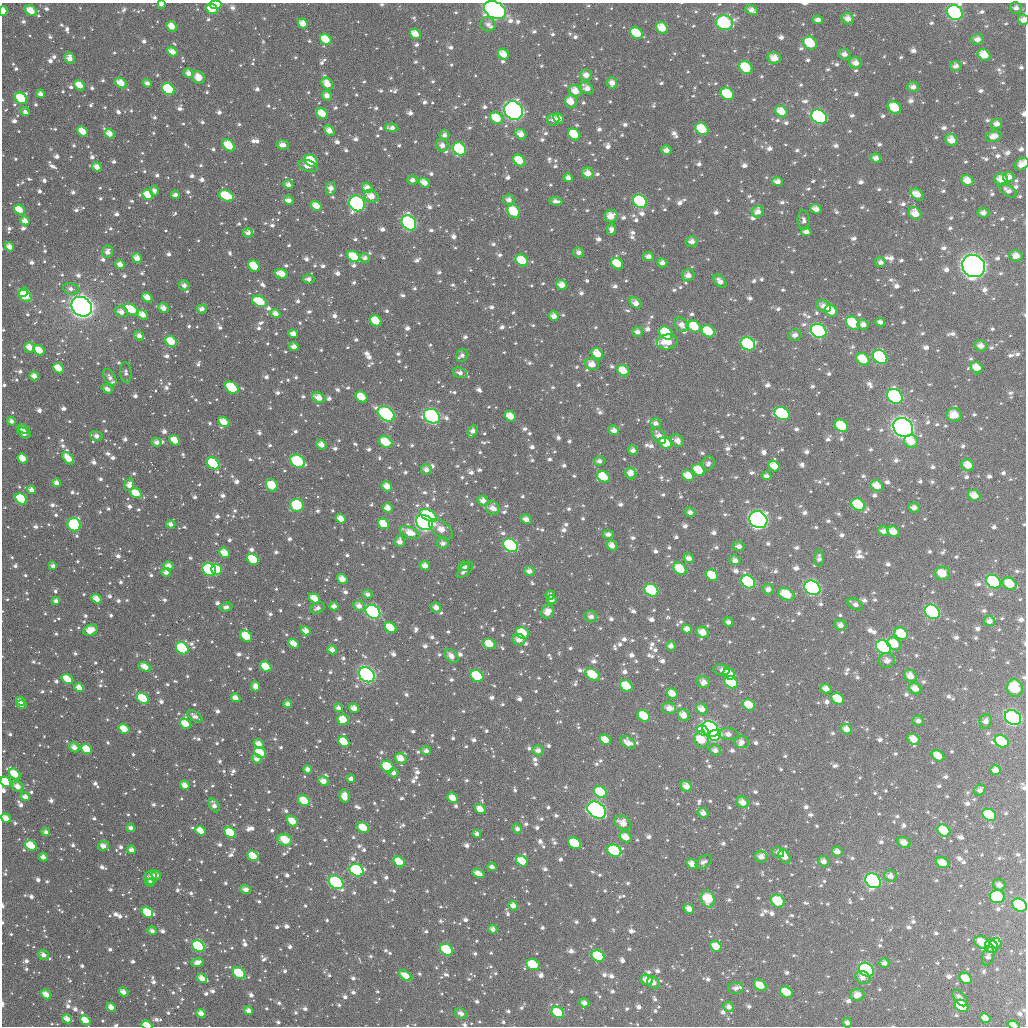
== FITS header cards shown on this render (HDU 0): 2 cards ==
NAXIS1  =                 1024
NAXIS2  =                 1024

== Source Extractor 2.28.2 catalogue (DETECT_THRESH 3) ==
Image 1024 x 1024 px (HDU 0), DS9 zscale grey, 1 PNG px = 1 image px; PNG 1028 x 1028 px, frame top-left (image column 1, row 1024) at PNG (2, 3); each listed source drawn as its Kron ellipse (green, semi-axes under 4 px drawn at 4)
Background 1270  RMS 45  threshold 135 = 3 sigma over >= 5 px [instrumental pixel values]
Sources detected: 1884; of the 1884, the 500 brightest by FLUX_AUTO listed and drawn (1384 fainter detections omitted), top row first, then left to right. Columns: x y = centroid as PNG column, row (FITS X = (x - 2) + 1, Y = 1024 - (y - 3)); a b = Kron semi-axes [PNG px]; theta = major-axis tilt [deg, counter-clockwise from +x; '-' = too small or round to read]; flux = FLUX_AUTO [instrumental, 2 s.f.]
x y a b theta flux
161 4 4 3 - 1.5e+04
216 4 6 3 0 1.4e+05
1016 8 6 5 - 1.5e+04
212 9 6 4 -23 7.5e+04
495 10 11 8 -27 1.2e+06
751 10 6 4 -24 1.9e+04
3 11 5 3 - 5.9e+04
31 11 6 4 -34 5.4e+04
955 12 8 7 - 1.1e+06
848 19 6 5 - 2.7e+04
818 20 5 4 - 1.8e+04
1023 20 5 5 - 2.2e+04
303 23 5 4 - 3.9e+04
724 23 8 7 - 3.5e+05
488 24 7 7 - 1.6e+04
172 26 5 4 - 4.5e+04
662 28 6 5 - 5.9e+04
636 33 7 5 -39 1.2e+05
415 34 6 4 -36 4.6e+04
326 39 6 5 - 9.3e+04
977 39 6 5 - 2.0e+04
810 43 7 6 - 1.2e+05
172 52 5 4 - 3.3e+04
504 54 6 5 - 4.6e+04
844 54 6 5 - 1.7e+04
984 55 7 5 -35 5.7e+04
70 58 6 5 - 2.7e+04
774 58 7 5 -14 3.9e+04
856 63 6 5 - 2.6e+04
956 66 6 5 - 1.6e+04
746 67 7 6 - 1.3e+05
188 73 5 5 - 2.2e+04
586 75 6 5 - 2.5e+04
199 78 7 6 - 4.3e+04
121 83 6 4 -30 5.0e+04
147 83 4 3 - 1.6e+04
612 83 5 5 - 2.6e+04
327 84 7 5 -52 4.1e+04
80 85 5 4 - 5.6e+04
913 87 6 5 - 1.8e+04
587 88 7 5 -40 2.6e+04
168 89 7 5 -41 3.3e+05
575 91 6 5 - 4.1e+04
40 94 4 4 - 1.9e+04
727 94 7 5 -37 1.6e+05
327 95 5 4 - 2.5e+04
21 98 6 5 - 1.4e+05
571 101 6 6 - 5.0e+04
894 108 7 5 -34 9.7e+04
513 110 10 8 -41 1.1e+06
25 112 5 4 - 1.4e+04
781 112 6 5 - 6.0e+04
322 114 6 5 - 6.4e+04
819 117 8 6 -33 7.9e+05
496 118 7 5 -38 9.9e+04
559 119 6 4 -44 3.4e+04
553 120 6 6 - 1.6e+04
996 124 6 5 - 1.9e+04
392 128 6 4 -6 1.9e+04
702 129 7 5 -35 1.0e+05
329 130 6 4 -41 3.3e+04
83 131 6 4 -40 6.6e+04
110 134 5 4 - 3.4e+04
521 134 6 4 -40 3.1e+04
574 134 6 5 - 1.0e+05
444 135 5 5 - 1.5e+04
994 136 8 5 15 3.1e+04
951 140 6 5 - 3.5e+04
229 145 7 5 -41 9.7e+04
283 145 6 4 -8 2.6e+04
442 145 6 6 - 2.0e+04
459 149 7 6 - 3.7e+05
666 150 5 4 - 2.1e+04
876 158 5 4 - 2.1e+04
519 160 7 5 -42 6.6e+04
311 161 7 5 -35 1.2e+05
1022 164 8 5 34 3.2e+04
308 166 10 5 -16 2.0e+04
97 167 5 4 - 2.9e+04
588 173 6 5 - 3.0e+04
1009 177 6 5 - 2.2e+04
568 178 4 4 - 2.0e+04
412 180 5 4 - 1.6e+04
967 180 6 5 - 4.6e+04
1001 180 7 6 - 4.4e+04
777 181 5 4 - 2.0e+04
424 183 6 4 -34 3.4e+04
288 185 5 4 - 1.9e+04
331 188 6 4 77 2.2e+04
367 188 5 5 - 3.0e+04
154 190 5 4 - 1.5e+04
1008 190 10 5 -34 1.6e+04
917 194 7 5 -41 3.0e+04
148 195 6 5 - 5.8e+04
175 195 4 4 - 1.9e+04
226 196 8 5 -21 1.5e+05
371 196 8 6 -29 4.2e+04
289 200 5 4 - 1.7e+04
509 200 6 5 - 1.9e+04
556 201 6 4 -4 1.6e+04
640 201 7 6 - 3.3e+05
357 203 8 7 - 5.0e+05
316 206 5 4 - 4.4e+04
816 209 6 4 -20 2.7e+04
19 210 6 4 -39 7.8e+04
514 211 7 6 - 1.1e+05
758 212 6 5 - 2.2e+04
915 213 7 6 - 4.2e+04
983 213 6 5 - 1.7e+04
611 216 7 6 - 4.2e+04
804 220 10 6 -85 1.4e+04
25 221 5 4 - 3.1e+04
409 223 8 6 -48 7.2e+05
611 229 6 4 76 2.0e+04
806 232 5 4 - 2.3e+04
248 233 5 4 - 1.8e+04
692 241 6 5 - 2.0e+04
9 247 5 4 - 3.3e+04
108 252 6 5 - 2.1e+04
579 252 5 5 - 1.5e+04
648 256 5 4 - 1.8e+04
1016 256 6 6 - 3.0e+04
354 257 7 5 -33 1.0e+05
137 258 5 4 - 2.9e+04
365 258 5 5 - 1.4e+04
522 260 7 5 -39 1.0e+05
880 262 5 5 - 1.4e+04
662 263 5 4 - 1.7e+04
120 264 5 4 - 2.5e+04
617 264 6 5 - 8.2e+04
254 266 6 5 - 7.9e+04
974 266 12 10 -37 2.1e+06
281 274 7 5 -17 4.6e+04
688 275 6 6 - 2.5e+04
308 279 6 4 1 1.5e+04
720 281 8 5 -47 2.0e+04
184 285 5 5 - 1.6e+04
562 285 5 4 - 3.5e+04
71 289 8 5 -11 1.8e+04
23 292 5 4 - 6.0e+04
25 296 7 5 -40 1.1e+05
147 297 6 4 -36 3.7e+04
260 301 7 5 -27 1.1e+05
636 303 6 4 -41 2.4e+04
824 306 8 5 -25 2.4e+04
82 307 11 9 -40 2.8e+06
163 308 6 4 -42 2.5e+04
131 309 8 4 -36 1.3e+05
202 309 5 4 - 1.8e+04
831 311 7 5 -35 6.0e+04
121 312 7 5 -24 2.6e+04
275 314 5 4 - 2.6e+04
142 315 6 4 -35 3.8e+04
554 316 5 4 - 2.4e+04
376 321 6 5 - 8.6e+04
880 322 5 4 - 1.5e+04
853 323 7 6 - 1.7e+05
681 325 8 6 -48 2.1e+04
863 325 5 5 - 2.0e+04
694 326 7 5 -34 9.4e+04
708 331 7 5 -35 1.1e+05
819 331 8 6 -33 5.7e+05
637 332 5 5 - 1.7e+04
666 333 7 6 - 2.5e+05
293 334 5 4 - 2.9e+04
795 335 7 5 17 1.8e+04
139 336 5 4 - 1.9e+04
171 341 6 5 - 7.9e+04
667 342 10 7 9 6.4e+04
748 344 7 6 - 6.3e+05
981 346 6 5 - 2.5e+04
294 347 5 4 - 2.3e+04
30 348 5 5 - 4.0e+04
39 350 6 4 -37 6.6e+04
597 354 6 5 - 4.7e+04
462 355 6 6 - 1.4e+04
880 357 8 6 -42 5.3e+05
863 359 7 5 -37 7.8e+04
592 364 7 6 - 3.3e+04
58 368 6 4 -41 6.5e+04
977 368 6 5 - 4.7e+04
623 371 6 5 - 5.5e+04
126 373 10 5 -85 1.4e+04
460 373 7 5 -19 1.6e+04
34 376 4 4 - 2.5e+04
110 377 9 5 -56 1.6e+04
232 388 7 5 -40 1.8e+05
107 389 6 4 -34 1.7e+04
895 396 8 6 -41 6.7e+05
361 397 6 5 - 9.4e+04
319 398 7 5 -24 4.1e+04
386 414 9 6 -35 4.1e+05
782 414 8 6 -26 4.1e+05
954 415 8 6 -1 5.2e+04
432 416 8 7 - 4.9e+05
510 416 6 5 - 5.4e+04
11 421 4 4 - 1.6e+04
224 422 6 5 - 5.0e+04
656 423 5 5 - 1.5e+04
841 426 7 6 - 1.4e+05
903 427 10 9 - 1.9e+06
24 429 7 4 -25 2.1e+04
614 430 5 5 - 2.1e+04
473 431 6 4 62 2.0e+04
24 433 7 4 -30 2.9e+04
96 436 6 4 -16 1.8e+04
659 436 9 6 -53 2.6e+04
175 440 6 4 -39 5.8e+04
677 441 7 5 -44 2.4e+04
911 441 7 6 - 5.3e+04
156 442 5 4 - 1.8e+04
386 442 7 5 -24 9.3e+04
666 443 7 5 -36 7.1e+04
321 445 5 4 - 2.8e+04
633 450 5 5 - 1.5e+04
23 458 5 4 - 5.7e+04
68 458 7 4 -50 5.4e+04
298 461 8 6 -30 2.2e+05
599 461 5 4 - 1.6e+04
213 463 7 5 -39 3.2e+05
708 463 7 6 - 1.5e+04
968 465 6 5 - 4.2e+04
774 466 6 5 - 4.2e+04
426 470 5 5 - 2.0e+04
699 470 7 5 -36 8.1e+04
631 473 6 5 - 2.7e+04
688 476 6 5 - 4.7e+04
766 476 5 4 - 1.4e+04
603 477 6 5 - 1.1e+05
57 483 4 4 - 2.0e+04
129 485 6 5 - 2.3e+04
272 485 6 5 - 1.0e+05
387 486 5 5 - 3.5e+04
877 486 6 5 - 4.5e+04
31 490 4 4 - 2.2e+04
136 493 6 4 -36 6.9e+04
974 495 6 5 - 3.9e+04
21 499 6 5 - 2.8e+05
483 501 5 5 - 2.4e+04
297 505 7 6 - 2.1e+05
858 505 7 5 -35 2.2e+05
388 508 5 4 - 3.4e+04
493 508 7 6 - 2.7e+04
914 508 6 5 - 1.7e+04
690 512 5 4 - 1.4e+04
429 515 9 5 -30 1.8e+05
341 519 5 4 - 3.5e+04
526 519 6 4 -31 2.4e+04
758 520 9 8 - 1.3e+06
425 522 9 7 -34 1.7e+06
171 524 4 4 - 1.6e+04
384 524 6 5 - 6.7e+04
74 525 6 6 - 3.7e+05
441 529 14 7 -35 3.4e+04
883 531 5 4 - 1.9e+04
893 532 6 5 - 4.0e+04
410 533 10 5 -24 4.8e+04
608 534 5 4 - 1.5e+04
400 542 5 5 - 2.2e+04
443 543 6 5 - 1.6e+04
511 545 8 6 -34 4.2e+05
612 545 5 4 - 2.8e+04
739 546 6 5 - 1.6e+04
224 553 6 4 -40 5.5e+04
689 558 5 4 - 1.9e+04
819 558 8 5 88 1.4e+04
253 559 6 5 - 2.0e+05
735 560 5 4 - 2.0e+04
53 566 4 3 - 1.5e+04
169 566 5 4 - 2.9e+04
425 566 5 4 - 2.4e+04
464 566 5 4 - 1.7e+04
216 569 5 5 - 2.1e+05
680 569 7 5 -43 9.2e+04
209 570 7 6 - 5.0e+05
465 570 10 5 45 1.8e+04
529 571 5 4 - 2.0e+04
166 572 4 4 - 1.6e+04
942 573 7 6 - 6.5e+04
712 575 7 5 -35 8.1e+04
342 579 5 4 - 3.6e+04
748 582 7 6 - 3.6e+05
993 582 8 6 -34 5.5e+05
1009 584 7 5 -30 7.2e+04
812 588 8 7 - 9.7e+05
768 589 6 5 - 1.7e+04
651 590 7 6 - 2.3e+05
367 594 5 4 - 1.5e+04
786 594 8 6 -25 9.2e+04
550 595 5 4 - 1.6e+04
315 598 6 4 -37 4.9e+04
97 599 5 4 - 4.7e+04
552 600 5 4 - 1.6e+04
56 601 4 4 - 1.4e+04
855 604 8 5 -31 1.7e+04
334 606 4 4 - 1.9e+04
359 606 6 5 - 2.5e+04
226 607 6 4 16 1.4e+04
436 607 5 5 - 2.1e+04
318 608 7 5 24 1.4e+04
373 612 8 6 -37 7.5e+05
548 612 7 6 - 3.7e+04
932 612 8 6 -34 4.8e+05
591 617 6 5 - 1.5e+04
989 621 6 5 - 1.8e+04
728 622 5 4 - 1.5e+04
840 625 6 5 - 2.2e+04
391 628 6 5 - 1.0e+05
687 629 5 4 - 2.4e+04
90 630 7 5 23 5.2e+04
306 631 5 4 - 3.0e+04
703 632 6 5 - 4.1e+04
523 633 7 5 -35 1.5e+05
901 634 7 6 - 1.2e+05
246 636 6 5 - 1.0e+05
519 640 6 5 - 2.6e+04
294 644 6 4 -32 4.6e+04
489 644 6 5 - 6.6e+04
894 644 7 5 -34 8.1e+04
671 646 5 4 - 1.8e+04
884 647 8 6 -33 7.3e+05
182 648 7 5 -45 3.0e+05
332 650 5 4 - 2.3e+04
451 656 8 5 -48 2.4e+04
887 660 8 7 - 2.2e+04
145 667 7 4 -24 3.9e+04
266 667 6 4 -39 9.2e+04
722 670 8 5 -9 1.5e+04
729 674 6 5 - 6.0e+04
367 675 8 7 - 1.2e+06
592 675 8 5 -32 1.4e+05
477 676 7 5 -38 1.9e+05
910 676 7 5 -34 3.1e+04
67 679 6 4 -32 7.2e+04
703 682 7 6 - 2.6e+04
731 682 7 5 -35 2.2e+05
255 686 5 4 - 2.7e+04
626 686 6 5 - 1.1e+05
79 688 5 4 - 3.5e+04
1015 688 9 7 -72 1.4e+05
826 689 5 4 - 2.4e+04
915 689 6 5 - 3.1e+04
672 694 6 5 - 4.1e+04
143 698 6 5 - 1.8e+05
236 698 5 4 - 2.6e+04
838 699 7 5 -34 1.0e+05
21 701 5 4 - 2.7e+04
21 704 5 4 - 2.8e+04
288 704 4 4 - 1.7e+04
749 705 6 5 - 6.7e+04
338 708 4 4 - 1.5e+04
354 708 5 4 - 2.7e+04
669 708 7 6 - 2.7e+04
702 709 6 5 - 3.0e+04
684 715 6 5 - 3.7e+04
195 716 8 4 -32 1.7e+04
644 716 6 5 - 1.1e+05
1013 718 8 7 - 1.0e+06
343 720 6 5 - 5.5e+04
918 721 5 5 - 1.4e+04
986 721 7 6 - 1.6e+04
185 724 6 4 -37 5.4e+04
124 729 6 4 -34 6.1e+04
710 729 9 7 -39 9.4e+05
846 729 6 5 - 2.8e+04
703 731 6 4 -32 6.3e+04
728 734 10 5 -5 2.0e+04
715 735 6 5 - 4.7e+05
914 739 6 5 - 4.4e+04
605 740 6 4 -39 4.6e+04
701 740 8 7 - 9.6e+04
1002 741 7 5 -31 1.5e+05
344 742 6 5 - 9.6e+04
628 742 9 5 -35 2.8e+04
742 742 7 6 - 2.1e+04
259 744 5 4 - 3.1e+04
74 747 5 5 - 2.6e+04
87 749 6 4 -37 8.0e+04
538 750 5 5 - 1.9e+04
715 750 6 5 - 1.8e+04
426 751 5 4 - 1.5e+04
260 753 6 5 - 1.3e+05
938 756 6 5 - 4.7e+04
401 758 6 5 - 3.6e+04
257 759 5 4 - 2.0e+04
388 767 7 5 -40 1.4e+05
308 769 4 4 - 1.9e+04
995 770 5 4 - 2.7e+04
393 773 5 5 - 1.6e+04
15 774 6 4 -42 9.1e+04
351 779 4 4 - 1.7e+04
323 781 5 4 - 2.8e+04
6 782 5 5 - 1.3e+05
185 785 5 4 - 3.1e+04
18 786 6 5 - 3.0e+04
686 786 6 5 - 3.2e+04
980 790 6 5 - 1.5e+04
600 792 7 5 -32 1.4e+05
345 796 7 5 -84 3.8e+04
25 797 5 4 - 2.3e+04
453 798 6 4 -39 3.3e+04
304 801 6 5 - 8.3e+04
743 802 6 5 - 3.1e+04
214 805 7 4 -63 2.0e+04
480 809 6 4 -37 3.9e+04
597 810 10 7 -35 7.2e+05
703 813 5 5 - 2.1e+04
989 815 7 5 -31 1.4e+05
6 818 5 4 - 3.9e+04
292 821 6 5 - 5.1e+04
623 823 9 6 -31 3.7e+04
131 828 4 3 - 1.4e+04
363 828 6 5 - 1.0e+05
517 829 5 4 - 1.4e+04
944 830 7 5 -34 1.1e+05
200 831 5 4 - 5.0e+04
46 832 4 3 - 1.4e+04
230 833 6 5 - 1.5e+05
477 834 4 4 - 1.5e+04
625 837 6 5 - 4.2e+04
285 840 7 5 -20 7.0e+04
574 843 7 5 -37 2.1e+05
904 843 7 5 -29 3.2e+04
31 845 6 4 -35 1.5e+05
103 846 6 4 19 2.6e+04
132 850 4 4 - 2.1e+04
614 851 7 6 - 3.0e+05
778 852 6 5 - 1.4e+04
837 852 5 5 - 2.2e+04
253 856 6 4 -36 9.5e+04
784 856 7 5 -60 3.4e+04
43 857 4 4 - 2.1e+04
761 857 6 5 - 2.1e+04
522 861 6 5 - 8.3e+04
824 861 5 5 - 1.9e+04
399 862 6 5 - 1.1e+05
704 862 9 6 35 1.5e+04
942 863 7 5 -23 4.4e+04
692 864 6 4 -37 3.3e+04
492 867 4 4 - 1.7e+04
357 870 7 6 - 6.7e+05
478 873 6 4 -23 2.9e+04
156 875 5 4 - 2.5e+04
890 876 6 5 - 2.2e+04
151 877 7 6 - 2.1e+04
873 881 8 7 - 1.3e+06
336 882 8 6 -38 4.6e+05
150 883 4 4 - 1.8e+04
999 885 6 5 - 2.1e+04
246 890 5 4 - 2.0e+04
997 897 8 6 -5 1.6e+05
708 899 8 6 -75 1.2e+05
778 901 7 6 - 1.4e+05
513 905 5 4 - 2.3e+04
1019 905 7 6 - 1.9e+05
689 909 5 4 - 3.2e+04
147 912 6 5 - 1.7e+05
493 929 4 4 - 1.8e+04
152 931 5 4 - 1.5e+04
982 942 8 5 -24 6.5e+04
996 943 5 5 - 1.6e+04
198 946 7 5 -37 4.3e+05
716 946 6 5 - 4.7e+04
991 946 7 6 - 5.1e+04
446 950 7 5 -34 1.8e+05
44 955 5 4 - 2.0e+04
598 956 7 5 -33 1.7e+05
988 956 9 6 73 1.5e+04
198 962 6 4 18 2.4e+04
884 963 5 4 - 1.5e+04
533 965 7 5 -17 1.9e+05
866 970 8 6 -35 4.0e+05
239 973 7 5 -39 1.5e+05
406 976 7 4 -32 4.6e+04
202 978 5 4 - 3.1e+04
863 978 8 6 -26 2.1e+04
966 978 6 5 - 5.4e+04
647 980 6 5 - 3.1e+04
653 982 7 5 -38 2.6e+04
760 985 6 5 - 5.5e+04
736 988 7 6 - 1.4e+04
123 992 5 4 - 2.6e+04
786 992 6 5 - 8.7e+04
46 994 5 4 - 4.1e+04
857 995 7 6 - 3.1e+04
960 998 10 5 -48 2.2e+04
584 1003 5 4 - 2.0e+04
961 1006 7 5 -32 2.2e+05
111 1007 5 4 - 2.9e+04
729 1007 5 5 - 1.6e+04
249 1011 4 4 - 2.3e+04
558 1012 7 5 -36 1.1e+05
201 1013 5 4 - 2.8e+04
461 1013 6 5 - 1.6e+04
985 1018 5 4 - 3.0e+04
67 1019 5 4 - 3.5e+04
85 1020 5 4 - 5.2e+04
847 1023 5 4 - 1.6e+04
147 1025 6 3 -20 8.2e+04
1013 1025 6 4 -18 3.0e+04
At the frame edge (FLAGS 8, measured only in part): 12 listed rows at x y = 161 4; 216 4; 495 10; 3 11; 955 12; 1023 20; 1022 164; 6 782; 6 818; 1019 905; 147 1025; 1013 1025
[1384 fainter detections neither listed nor drawn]

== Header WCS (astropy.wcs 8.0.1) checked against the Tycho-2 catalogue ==
Header WCS as astropy/WCSLIB reads it (applying the file's SIP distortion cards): RA---TAN-SIP/DEC--TAN-SIP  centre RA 01:18:34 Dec +34:44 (19.64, +34.73 deg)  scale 8.66 arcsec/px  FOV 147.8' x 147.8'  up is +179 deg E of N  parity flipped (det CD > 0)
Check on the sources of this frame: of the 60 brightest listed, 58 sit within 13.0 arcsec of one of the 180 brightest Tycho-2 stars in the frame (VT <= 11.45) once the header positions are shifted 5.14 arcsec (3.78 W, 3.49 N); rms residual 4.39 arcsec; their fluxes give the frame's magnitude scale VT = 23.34 - 2.5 log10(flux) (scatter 0.21 mag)
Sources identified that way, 286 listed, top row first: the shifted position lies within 13.0 arcsec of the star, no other Tycho-2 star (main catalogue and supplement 1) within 26.0 arcsec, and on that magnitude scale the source's flux lands within +1.5 / -3 mag of the star's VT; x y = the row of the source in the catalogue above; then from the Tycho-2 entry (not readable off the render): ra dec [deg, ICRS J2000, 3 dp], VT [Tycho-2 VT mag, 2 dp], TYC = Tycho-2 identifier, HIP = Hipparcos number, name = IAU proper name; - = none
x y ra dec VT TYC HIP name
216 4 20.533 +33.511 10.34 2296-493-1 6392 -
212 9 20.545 +33.525 10.92 2296-459-1 - -
495 10 19.726 +33.516 7.62 2295-784-1 6145 -
3 11 21.147 +33.536 11.31 2296-442-1 - -
31 11 21.065 +33.535 11.80 2296-445-1 - -
955 12 18.399 +33.491 8.58 2295-790-1 5725 -
724 23 19.063 +33.532 9.25 2295-801-1 - -
172 26 20.658 +33.569 12.14 2296-319-1 - -
662 28 19.242 +33.549 10.95 2295-812-1 - -
636 33 19.316 +33.563 10.84 2295-962-1 - -
415 34 19.955 +33.577 11.31 2295-963-1 - -
326 39 20.213 +33.594 11.23 2295-956-1 - -
977 39 18.332 +33.551 12.08 2295-970-1 - -
810 43 18.814 +33.575 10.33 2295-953-1 - -
504 54 19.699 +33.621 11.42 2295-908-1 - -
984 55 18.311 +33.590 11.61 2295-918-1 - -
774 58 18.915 +33.613 12.37 2295-898-1 - -
856 63 18.681 +33.618 11.97 2295-873-1 - -
746 67 18.998 +33.638 10.46 2295-851-1 - -
121 83 20.803 +33.707 11.22 2296-599-1 - -
612 83 19.383 +33.683 12.81 2295-859-1 - -
327 84 20.206 +33.702 11.90 2295-874-1 - -
80 85 20.923 +33.713 11.81 2296-592-1 - -
168 89 20.665 +33.720 9.73 2296-581-1 - -
575 91 19.488 +33.706 11.80 2295-894-1 - -
727 94 19.048 +33.703 10.50 2295-903-1 - -
21 98 21.091 +33.746 10.29 2296-564-1 - -
894 108 18.564 +33.724 10.75 2295-952-1 - -
513 110 19.665 +33.757 7.64 2299-101-1 6127 -
781 112 18.890 +33.742 11.33 2295-972-1 - -
322 114 20.220 +33.773 11.19 2299-97-1 - -
819 117 18.781 +33.752 8.71 2299-98-1 - -
392 128 20.017 +33.804 12.37 2299-78-1 - -
702 129 19.119 +33.789 10.84 2299-827-1 - -
329 130 20.199 +33.813 11.60 2299-71-1 - -
83 131 20.912 +33.824 11.80 2300-62-1 - -
110 134 20.835 +33.828 12.19 2300-69-1 - -
574 134 19.489 +33.811 11.29 2299-69-1 - -
951 140 18.397 +33.797 11.57 2299-60-1 - -
229 145 20.488 +33.853 10.62 2300-122-1 - -
459 149 19.820 +33.852 9.57 2299-11-1 - -
519 160 19.646 +33.876 11.25 2299-53-1 - -
311 161 20.249 +33.887 10.47 2299-55-1 - -
588 173 19.446 +33.902 12.03 2299-527-1 - -
1009 177 18.228 +33.880 11.92 2299-443-1 - -
967 180 18.347 +33.893 12.01 2299-785-1 - -
1001 180 18.248 +33.887 11.50 2299-673-1 - -
367 188 20.086 +33.949 11.66 2299-1280-1 - -
917 194 18.489 +33.931 11.57 2299-110-1 - -
148 195 20.722 +33.974 11.34 2300-647-1 - -
226 196 20.495 +33.974 10.73 2300-297-1 - -
371 196 20.072 +33.969 12.05 2299-1094-1 - -
640 201 19.292 +33.968 9.44 2299-813-1 - -
357 203 20.113 +33.988 8.65 2299-1116-1 - -
316 206 20.232 +33.995 11.61 2299-1162-1 - -
19 210 21.094 +34.014 11.17 2300-623-1 - -
514 211 19.659 +33.999 10.33 2299-794-1 - -
915 213 18.494 +33.977 11.68 2299-515-1 - -
611 216 19.378 +34.005 11.63 2299-246-1 - -
25 221 21.077 +34.040 11.98 2300-813-1 - -
409 223 19.962 +34.033 8.64 2299-1216-1 - -
9 247 21.122 +34.103 12.22 2300-565-1 - -
354 257 20.120 +34.116 11.13 2299-1232-1 - -
522 260 19.632 +34.116 10.67 2299-456-1 - -
617 264 19.355 +34.118 10.83 2299-615-1 - -
254 266 20.410 +34.143 10.90 2300-307-1 - -
974 266 18.317 +34.098 6.70 2299-988-1 5694 -
281 274 20.329 +34.160 11.37 2300-153-1 - -
688 275 19.148 +34.141 11.81 2299-971-1 - -
23 292 21.082 +34.211 11.78 2300-773-1 - -
260 301 20.392 +34.227 10.45 2300-771-1 - -
82 307 20.906 +34.246 6.37 2300-1644-1 6512 -
163 308 20.672 +34.247 12.23 2300-303-1 - -
131 309 20.764 +34.251 10.87 2300-809-1 - -
202 309 20.560 +34.247 11.98 2300-321-1 - -
121 312 20.795 +34.257 12.00 2300-497-1 - -
275 314 20.346 +34.255 11.87 2300-233-1 - -
142 315 20.733 +34.263 11.84 2300-287-1 - -
376 321 20.053 +34.269 10.83 2299-1240-1 - -
853 323 18.664 +34.245 10.48 2299-720-1 - -
694 326 19.126 +34.265 10.80 2299-1020-1 - -
708 331 19.084 +34.275 10.56 2299-1027-1 - -
819 331 18.764 +34.267 8.91 2299-1002-1 5852 -
666 333 19.207 +34.282 10.14 2299-1012-1 - -
171 341 20.649 +34.327 10.69 2300-1607-1 - -
667 342 19.200 +34.303 11.33 2299-1028-1 - -
748 344 18.967 +34.303 9.21 2299-422-1 - -
39 350 21.033 +34.351 11.07 2300-1573-1 - -
597 354 19.406 +34.337 11.55 2299-730-1 - -
880 357 18.582 +34.324 9.44 2299-682-1 - -
863 359 18.631 +34.331 11.27 2299-952-1 - -
592 364 19.420 +34.361 11.58 2299-867-1 - -
623 371 19.329 +34.376 11.80 2299-679-1 - -
34 376 21.047 +34.413 12.32 2300-1426-1 - -
232 388 20.469 +34.437 10.28 2300-1333-1 - -
895 396 18.534 +34.418 8.85 2299-386-1 - -
361 397 20.091 +34.453 10.85 2299-1072-1 - -
386 414 20.017 +34.493 8.90 2299-1264-1 - -
782 414 18.862 +34.468 9.49 2299-773-1 - -
954 415 18.359 +34.457 11.66 2299-719-1 - -
432 416 19.883 +34.496 8.75 2299-528-1 6204 -
510 416 19.655 +34.492 11.69 2299-881-1 - -
11 421 21.112 +34.522 12.51 2300-1334-1 - -
224 422 20.491 +34.519 11.16 2300-1286-1 - -
841 426 18.688 +34.493 10.36 2299-150-1 - -
903 427 18.506 +34.493 7.11 2299-584-1 5765 -
614 430 19.353 +34.519 11.76 2299-573-1 - -
473 431 19.764 +34.528 12.01 2299-961-1 - -
24 433 21.075 +34.550 12.35 2300-1071-1 - -
96 436 20.863 +34.556 12.07 2300-1118-1 - -
175 440 20.634 +34.564 11.46 2300-1223-1 - -
911 441 18.484 +34.524 11.18 2299-212-1 - -
386 442 20.018 +34.560 10.47 2299-1068-1 - -
666 443 19.199 +34.547 10.81 2299-531-1 - -
68 458 20.944 +34.611 11.49 2300-960-1 - -
298 461 20.275 +34.610 9.69 2300-1282-1 - -
213 463 20.521 +34.619 9.78 2300-1069-1 - -
968 465 18.315 +34.577 11.43 2299-678-1 - -
699 470 19.101 +34.610 10.88 2299-575-1 - -
631 473 19.300 +34.622 11.93 2299-372-1 - -
688 476 19.131 +34.624 11.58 2299-390-1 - -
603 477 19.378 +34.632 10.77 2299-767-1 - -
272 485 20.349 +34.670 10.88 2300-784-1 - -
387 486 20.012 +34.667 11.48 2299-1180-1 - -
877 486 18.579 +34.634 12.08 2299-771-1 - -
31 490 21.052 +34.687 12.40 2300-872-1 - -
136 493 20.746 +34.693 11.16 2300-1129-1 - -
974 495 18.294 +34.649 11.61 2299-112-1 - -
21 499 21.081 +34.710 10.30 2300-1636-1 - -
297 505 20.274 +34.716 10.20 2300-1061-1 - -
858 505 18.631 +34.682 9.96 2299-1007-1 - -
388 508 20.008 +34.719 11.41 2299-1248-1 - -
758 520 18.922 +34.726 7.74 2299-643-1 5891 -
425 522 19.898 +34.753 7.69 2299-376-1 6208 -
384 524 20.019 +34.757 10.97 2299-1278-1 - -
74 525 20.926 +34.771 9.54 2300-1131-1 - -
883 531 18.555 +34.742 11.75 2299-426-1 - -
893 532 18.526 +34.743 12.18 2299-1029-1 - -
443 543 19.845 +34.801 12.96 2299-650-1 - -
511 545 19.645 +34.803 9.10 2299-841-1 - -
224 553 20.484 +34.834 11.45 2300-1081-1 - -
689 558 19.123 +34.822 12.65 2299-497-1 - -
253 559 20.400 +34.848 10.72 2300-1258-1 - -
169 566 20.648 +34.867 11.75 2300-1063-1 - -
216 569 20.507 +34.873 10.53 2300-1032-1 - -
680 569 19.147 +34.849 10.50 2299-485-1 - -
209 570 20.528 +34.874 9.34 2300-556-1 - -
529 571 19.589 +34.863 11.92 2299-510-1 - -
942 573 18.378 +34.840 11.03 2299-365-1 - -
342 579 20.138 +34.892 11.66 2299-1213-1 - -
748 582 18.947 +34.875 9.49 2299-406-1 - -
993 582 18.228 +34.855 9.33 2299-494-1 - -
1009 584 18.180 +34.858 10.76 2299-638-1 - -
812 588 18.757 +34.885 8.27 2299-446-1 5849 -
651 590 19.229 +34.902 9.61 2299-758-1 - -
786 594 18.832 +34.902 10.62 2299-986-1 - -
315 598 20.217 +34.940 11.76 2299-1145-1 - -
97 599 20.858 +34.948 11.45 2300-1191-1 - -
373 612 20.045 +34.970 8.57 2299-1243-1 6249 -
932 612 18.403 +34.933 8.95 2299-713-1 - -
391 628 19.992 +35.007 10.87 2299-1287-1 - -
306 631 20.243 +35.018 12.24 2299-1123-1 - -
703 632 19.076 +35.000 12.26 2299-114-1 - -
523 633 19.605 +35.013 10.44 2299-354-1 - -
901 634 18.492 +34.988 10.42 2299-294-1 - -
246 636 20.417 +35.033 11.01 2300-342-1 - -
294 644 20.277 +35.049 11.96 2300-1192-1 - -
894 644 18.512 +35.013 10.77 2299-751-1 - -
884 647 18.543 +35.022 8.81 2299-302-1 5782 -
182 648 20.604 +35.065 9.86 2300-292-1 - -
332 650 20.164 +35.063 11.83 2299-1105-1 - -
451 656 19.813 +35.073 12.24 2299-373-1 - -
145 667 20.713 +35.110 11.89 2300-408-1 - -
266 667 20.357 +35.106 11.16 2300-1004-1 - -
367 675 20.059 +35.122 7.95 2299-1099-1 6255 -
592 675 19.396 +35.109 10.63 2299-342-1 - -
477 676 19.735 +35.119 10.20 2299-166-1 - -
67 679 20.942 +35.141 11.42 2300-1521-1 - -
703 682 19.070 +35.119 12.17 2299-717-1 - -
731 682 18.987 +35.118 9.85 2299-138-1 - -
626 686 19.295 +35.134 10.96 2299-752-1 - -
79 688 20.906 +35.162 12.40 2300-380-1 - -
1015 688 18.152 +35.111 10.57 2299-898-1 - -
143 698 20.718 +35.186 10.41 2300-446-1 - -
838 699 18.673 +35.149 10.97 2299-180-1 - -
21 704 21.077 +35.203 11.94 2300-1585-1 - -
288 704 20.291 +35.194 12.14 2300-913-1 - -
749 705 18.934 +35.171 11.04 2299-683-1 - -
684 715 19.125 +35.200 11.54 2299-232-1 - -
644 716 19.242 +35.205 10.78 2299-766-1 - -
1013 718 18.154 +35.181 8.24 2299-312-1 5652 -
343 720 20.128 +35.230 11.35 2299-1281-1 - -
185 724 20.592 +35.246 11.28 2300-1273-1 - -
124 729 20.772 +35.260 11.09 2300-876-1 - -
710 729 19.045 +35.231 8.37 2299-356-1 5923 -
703 731 19.068 +35.236 11.34 2299-378-1 - -
715 735 19.032 +35.246 9.11 2299-864-1 - -
914 739 18.445 +35.241 11.53 2299-577-1 - -
605 740 19.354 +35.264 11.57 2299-620-1 - -
701 740 19.071 +35.259 10.77 2299-585-1 - -
1002 741 18.187 +35.238 10.07 2299-1035-1 - -
344 742 20.124 +35.284 11.49 2299-1087-1 - -
74 747 20.919 +35.305 12.43 2300-390-1 - -
87 749 20.882 +35.310 10.95 2300-1328-1 - -
260 753 20.370 +35.313 10.55 2300-310-1 - -
938 756 18.372 +35.279 11.36 2299-942-1 - -
388 767 19.994 +35.341 10.47 2299-1153-1 - -
308 769 20.229 +35.350 12.86 2299-1261-1 - -
995 770 18.202 +35.308 11.69 2299-361-1 - -
15 774 21.094 +35.371 11.11 2300-1159-1 - -
323 781 20.183 +35.379 11.73 2299-1241-1 - -
6 782 21.120 +35.391 10.34 2300-150-1 - -
185 785 20.592 +35.394 12.02 2300-1055-1 - -
18 786 21.085 +35.401 11.89 2300-584-1 - -
686 786 19.111 +35.371 11.57 2299-716-1 - -
600 792 19.364 +35.391 10.30 2299-306-1 - -
25 797 21.063 +35.426 12.80 2300-590-1 - -
453 798 19.799 +35.413 12.07 2299-273-1 - -
304 801 20.238 +35.427 10.87 2299-1097-1 - -
214 805 20.503 +35.442 12.42 2300-982-1 - -
480 809 19.717 +35.439 11.91 2299-177-1 - -
597 810 19.373 +35.435 8.18 2299-235-1 6033 -
989 815 18.214 +35.416 10.15 2299-265-1 - -
6 818 21.119 +35.478 11.85 2300-572-1 - -
292 821 20.272 +35.477 11.38 2300-226-1 - -
623 823 19.295 +35.465 11.97 2299-199-1 - -
363 828 20.063 +35.489 10.90 2299-1069-1 - -
944 830 18.347 +35.457 10.67 2299-329-1 - -
200 831 20.543 +35.503 11.56 2300-284-1 - -
230 833 20.455 +35.507 10.69 2300-692-1 - -
625 837 19.287 +35.497 11.41 2299-335-1 - -
285 840 20.293 +35.522 10.64 2300-676-1 - -
904 843 18.464 +35.490 12.15 2299-135-1 - -
31 845 21.044 +35.543 10.39 2300-474-1 - -
103 846 20.830 +35.543 11.95 2300-1088-1 - -
132 850 20.747 +35.551 12.34 2300-198-1 - -
614 851 19.319 +35.531 9.75 2299-115-1 - -
837 852 18.660 +35.517 12.24 2299-237-1 - -
253 856 20.387 +35.562 11.13 2300-712-1 - -
784 856 18.815 +35.533 12.40 2299-155-1 - -
43 857 21.008 +35.570 12.04 2300-884-1 - -
522 861 19.590 +35.562 11.25 2299-171-1 - -
399 862 19.954 +35.570 10.78 2299-1211-1 - -
942 863 18.348 +35.535 11.76 2299-185-1 - -
357 870 20.079 +35.592 9.32 2299-1113-1 - -
156 875 20.674 +35.611 12.13 2300-1196-1 - -
873 881 18.551 +35.585 8.63 2299-165-1 - -
336 882 20.139 +35.622 9.21 2299-1171-1 - -
150 883 20.691 +35.629 12.47 2304-1529-1 - -
999 885 18.178 +35.583 12.18 2299-353-1 - -
997 897 18.180 +35.611 10.59 2299-123-1 - -
708 899 19.038 +35.640 10.31 2303-394-1 - -
778 901 18.831 +35.641 10.72 2303-707-1 - -
513 905 19.615 +35.668 12.15 2303-814-1 - -
1019 905 18.115 +35.630 9.84 2303-914-1 - -
689 909 19.093 +35.666 11.85 2303-918-1 - -
147 912 20.698 +35.701 10.56 2304-1678-1 - -
152 931 20.683 +35.744 12.80 2304-1350-1 - -
982 942 18.223 +35.723 11.15 2303-1004-1 - -
198 946 20.544 +35.781 9.37 2304-1576-1 - -
716 946 19.010 +35.754 11.62 2303-1077-1 - -
991 946 18.195 +35.731 11.44 2303-654-1 - -
446 950 19.809 +35.779 10.06 2303-1040-1 6176 -
598 956 19.358 +35.785 10.09 2303-752-1 - -
533 965 19.551 +35.810 11.16 2303-1131-1 - -
866 970 18.561 +35.799 9.13 2303-94-1 5787 -
239 973 20.423 +35.844 10.74 2304-1635-1 - -
406 976 19.927 +35.843 12.34 2303-675-1 - -
202 978 20.533 +35.857 11.92 2304-610-1 - -
863 978 18.573 +35.818 12.10 2303-314-1 - -
966 978 18.267 +35.811 11.31 2303-769-1 - -
647 980 19.214 +35.838 12.13 2303-1022-1 - -
653 982 19.194 +35.845 11.64 2303-39-1 - -
760 985 18.875 +35.845 11.19 2303-652-1 - -
123 992 20.766 +35.893 12.48 2304-1688-1 - -
786 992 18.797 +35.859 10.61 2303-940-1 - -
46 994 20.995 +35.901 12.18 2304-22-1 - -
961 1006 18.276 +35.877 10.22 2303-446-1 - -
111 1007 20.802 +35.930 11.80 2304-908-1 - -
249 1011 20.393 +35.934 12.67 2304-1654-1 - -
558 1012 19.474 +35.923 10.31 2303-682-1 - -
985 1018 18.205 +35.905 11.95 2303-1164-1 - -
67 1019 20.932 +35.959 11.77 2304-856-1 - -
85 1020 20.878 +35.962 11.16 2304-1506-1 - -
147 1025 20.694 +35.974 10.83 2304-1637-1 - -
1013 1025 18.119 +35.921 11.45 2303-1006-1 - -